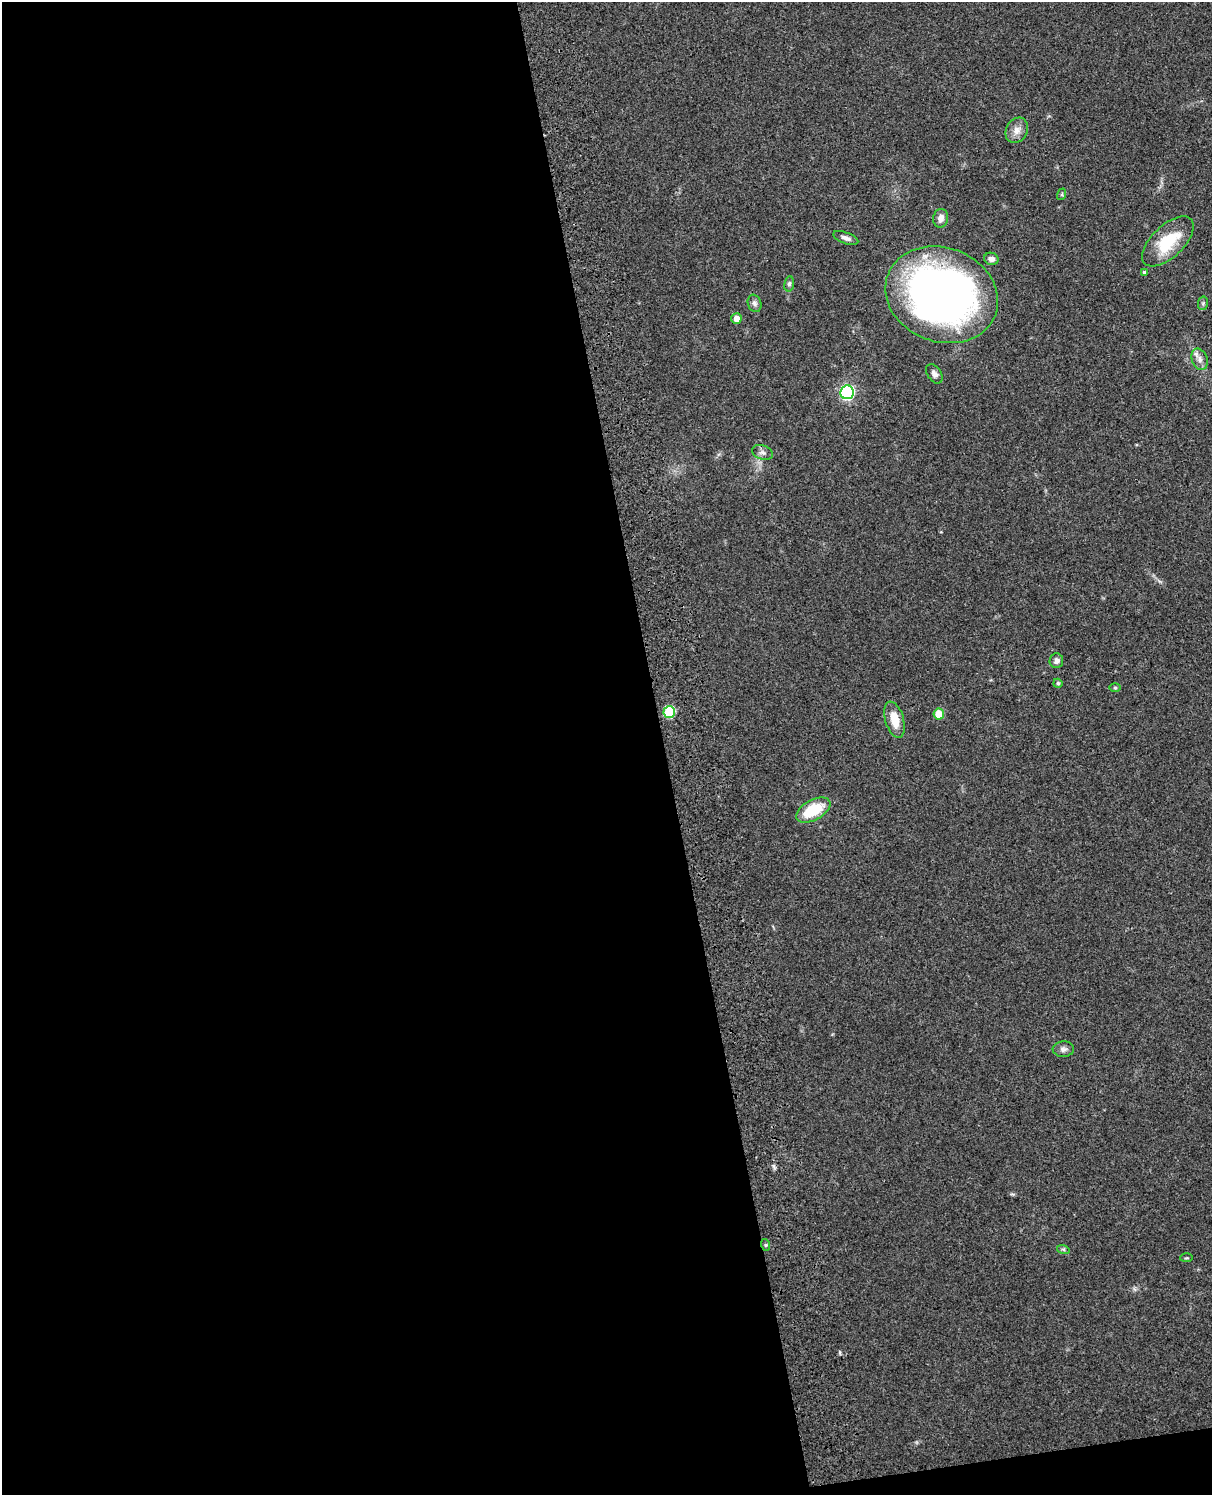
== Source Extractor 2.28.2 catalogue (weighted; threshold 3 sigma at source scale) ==
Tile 9 of 4 x 3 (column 1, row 3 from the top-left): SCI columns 119-1328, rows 166-1658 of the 5079 x 4922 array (HDU 1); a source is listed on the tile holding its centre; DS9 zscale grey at full resolution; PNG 1214 x 1497 px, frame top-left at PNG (2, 2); each listed source drawn as its Kron ellipse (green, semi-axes under 4 px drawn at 4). Shown black and unused: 56% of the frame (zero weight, under 3 of 4 exposures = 6% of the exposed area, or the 3 px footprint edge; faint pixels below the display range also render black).
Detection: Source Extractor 2.28.2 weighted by HDU 2 'WHT'; one run over the whole footprint, this tile lists its part. Background 0.0911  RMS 0.0062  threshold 0.0279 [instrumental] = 3 sigma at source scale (4.5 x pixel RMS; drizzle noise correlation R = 1.50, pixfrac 1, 0.05/0.05 arcsec/px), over >= 5 px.
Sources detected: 28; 1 inside a brighter listed object's ellipse — not listed separately; the other 27 listed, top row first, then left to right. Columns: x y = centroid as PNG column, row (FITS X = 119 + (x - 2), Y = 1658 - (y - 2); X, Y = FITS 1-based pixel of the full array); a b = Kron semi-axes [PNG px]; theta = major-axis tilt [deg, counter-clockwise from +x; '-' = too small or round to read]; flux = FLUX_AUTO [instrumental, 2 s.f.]
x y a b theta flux
1017 130 13 10 60 4.6
1062 194 6 4 72 0.64
941 218 9 7 79 3.5
846 238 13 5 -21 2.5
1168 241 32 16 43 26
991 259 7 6 - 2.8
1144 272 4 4 - 0.87
789 284 7 5 80 1.3
942 295 57 47 -21 340
755 303 9 6 -70 1.9
1203 303 7 5 78 1
736 319 5 5 - 4.8
1200 359 11 8 -69 3.2
934 374 11 7 -54 2.6
847 392 7 6 - 120
763 452 11 7 -18 2.5
1056 661 7 7 - 2.7
1058 683 4 4 - 1
1115 687 6 4 -1 0.81
669 712 6 5 - 37
939 714 5 5 - 14
895 720 19 9 -74 10
813 810 19 10 29 23
1063 1049 11 7 3 2.4
766 1245 6 4 -71 0.81
1063 1249 6 4 -18 0.89
1186 1258 6 3 1 0.67